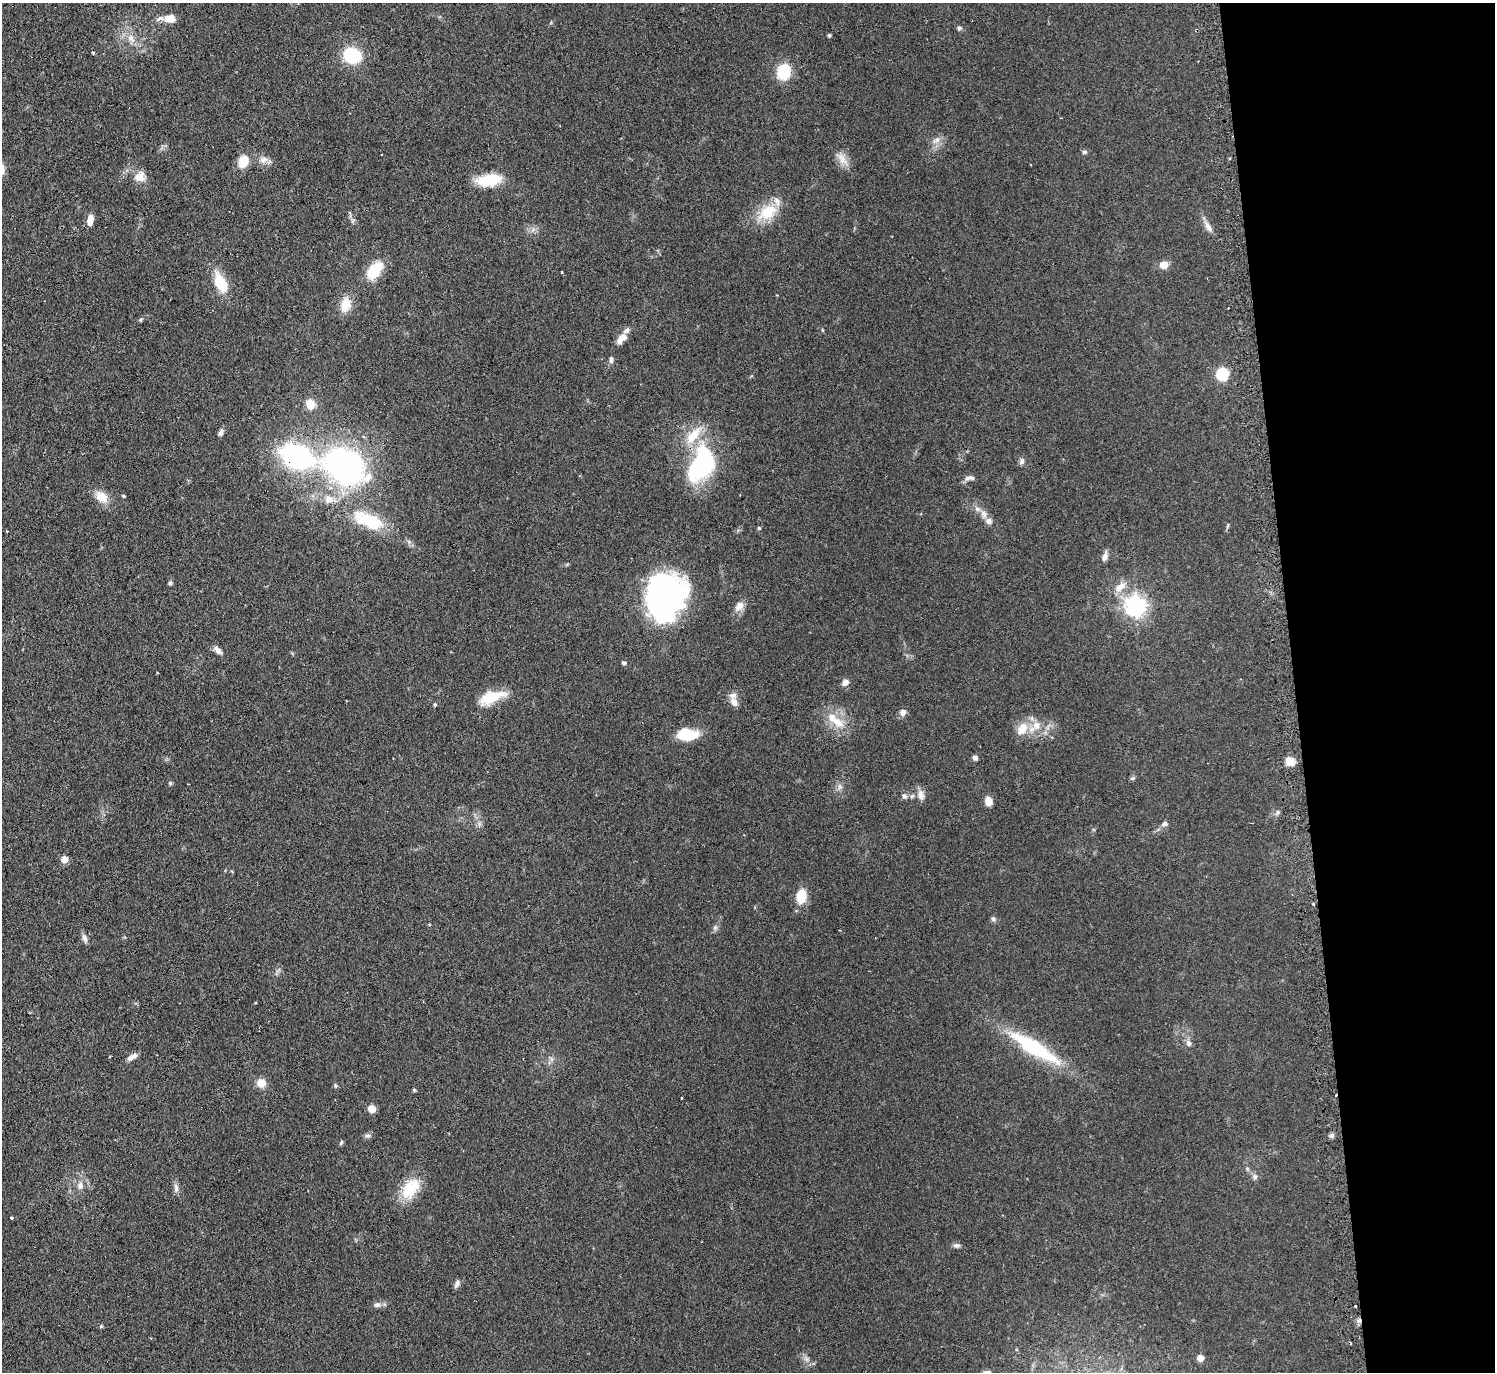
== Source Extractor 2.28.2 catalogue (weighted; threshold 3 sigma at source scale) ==
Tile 6 of 3 x 3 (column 3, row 2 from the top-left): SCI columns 3014-4506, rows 1520-2889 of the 4533 x 4505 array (HDU 1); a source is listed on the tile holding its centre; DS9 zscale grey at full resolution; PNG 1497 x 1374 px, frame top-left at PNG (2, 3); no overlay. Shown black and unused: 13% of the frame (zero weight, under 2 of 3 exposures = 4% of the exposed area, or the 3 px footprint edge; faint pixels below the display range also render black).
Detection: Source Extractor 2.28.2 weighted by HDU 2 'WHT'; one run over the whole footprint, this tile lists its part. Background 0.0924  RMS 0.0061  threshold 0.0274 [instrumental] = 3 sigma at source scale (4.5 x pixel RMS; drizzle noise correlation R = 1.50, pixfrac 1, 0.05/0.05 arcsec/px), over >= 5 px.
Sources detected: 108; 6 cosmic-ray / hot-pixel residue — not listed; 8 inside a brighter listed object's ellipse — not listed separately; the other 94 listed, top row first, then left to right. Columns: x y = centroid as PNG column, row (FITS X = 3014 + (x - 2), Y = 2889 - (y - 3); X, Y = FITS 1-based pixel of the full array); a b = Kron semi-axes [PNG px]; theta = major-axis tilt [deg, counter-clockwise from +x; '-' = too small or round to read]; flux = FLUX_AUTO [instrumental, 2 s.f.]
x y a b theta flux
170 19 12 8 1 7.5
959 28 6 5 - 1.2
829 35 4 4 - 1.1
131 38 11 9 -44 4.4
93 53 3 3 - 1.4
352 55 14 12 -17 35
783 72 13 11 79 24
937 140 11 7 34 3.3
1084 152 7 5 13 1.2
842 159 19 10 -66 5.7
264 160 13 8 8 3.7
243 161 13 10 67 11
140 177 15 13 55 5.9
489 180 27 12 8 20
767 212 29 18 32 18
90 220 11 6 82 5.5
1208 227 17 7 -57 4
1164 265 9 8 - 5.3
374 271 19 11 54 22
221 283 25 12 -63 16
346 305 17 11 77 10
141 320 6 4 38 0.82
622 338 15 8 42 5.2
611 360 9 5 -86 1.6
1222 374 6 6 - 59
310 404 6 5 - 23
221 432 10 6 68 1.8
297 456 30 17 -22 110
1022 461 8 6 78 1.8
701 464 46 27 64 69
344 466 33 23 -34 210
968 478 10 6 10 2.3
123 496 4 3 - 0.74
101 497 16 11 -38 8.8
329 499 14 10 -12 5.8
984 514 13 7 -73 3.5
372 522 32 22 -34 25
1228 526 9 3 69 0.78
759 528 5 4 - 0.79
1105 557 11 7 69 2.9
170 583 5 5 - 1.1
1119 588 16 8 40 6.4
665 596 44 36 70 160
739 606 15 10 47 4.6
1136 606 8 7 - 330
218 650 13 6 -47 2.9
624 663 5 4 - 0.97
845 682 8 6 39 3.4
491 697 31 12 19 17
734 702 13 9 -63 4.4
435 704 5 4 - 0.67
903 712 9 8 - 2.8
837 722 22 11 -37 11
1023 727 17 13 3 9
687 734 18 10 -3 24
975 757 6 5 - 1.9
1290 761 10 8 -44 7.6
1133 778 7 5 10 0.97
170 783 4 4 - 1.1
840 787 7 5 46 1.6
921 795 14 8 -78 4
904 796 8 7 - 1.9
912 796 6 5 - 1.2
988 801 9 7 -70 5.6
1277 812 7 6 - 1.4
1165 823 7 6 - 1.8
64 859 5 5 - 9.5
801 896 14 9 79 14
1313 904 3 3 - 0.58
993 918 7 6 - 1.4
715 928 7 5 69 1.6
840 930 3 2 - 0.43
84 938 11 6 -69 2.5
1189 1043 9 7 -67 2.4
1034 1047 57 13 -32 55
132 1057 13 6 30 3.2
261 1083 9 9 - 7.1
335 1086 7 5 -57 0.94
414 1090 4 4 - 1
681 1098 3 2 - 0.69
372 1109 5 5 - 11
1331 1135 7 4 45 1.4
368 1136 9 5 -5 1.5
341 1143 8 4 64 0.81
1255 1177 8 7 - 1.9
80 1186 11 8 76 3.4
176 1188 12 6 -84 2.4
410 1188 29 17 53 19
11 1218 3 3 - 1.4
957 1245 9 6 0 1.7
457 1284 11 5 64 2.1
377 1305 9 7 7 2.2
101 1326 5 4 - 0.83
1200 1358 5 5 - 6.9
Overlapping masked pixels (flux is a lower limit): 3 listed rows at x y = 297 456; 701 464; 665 596